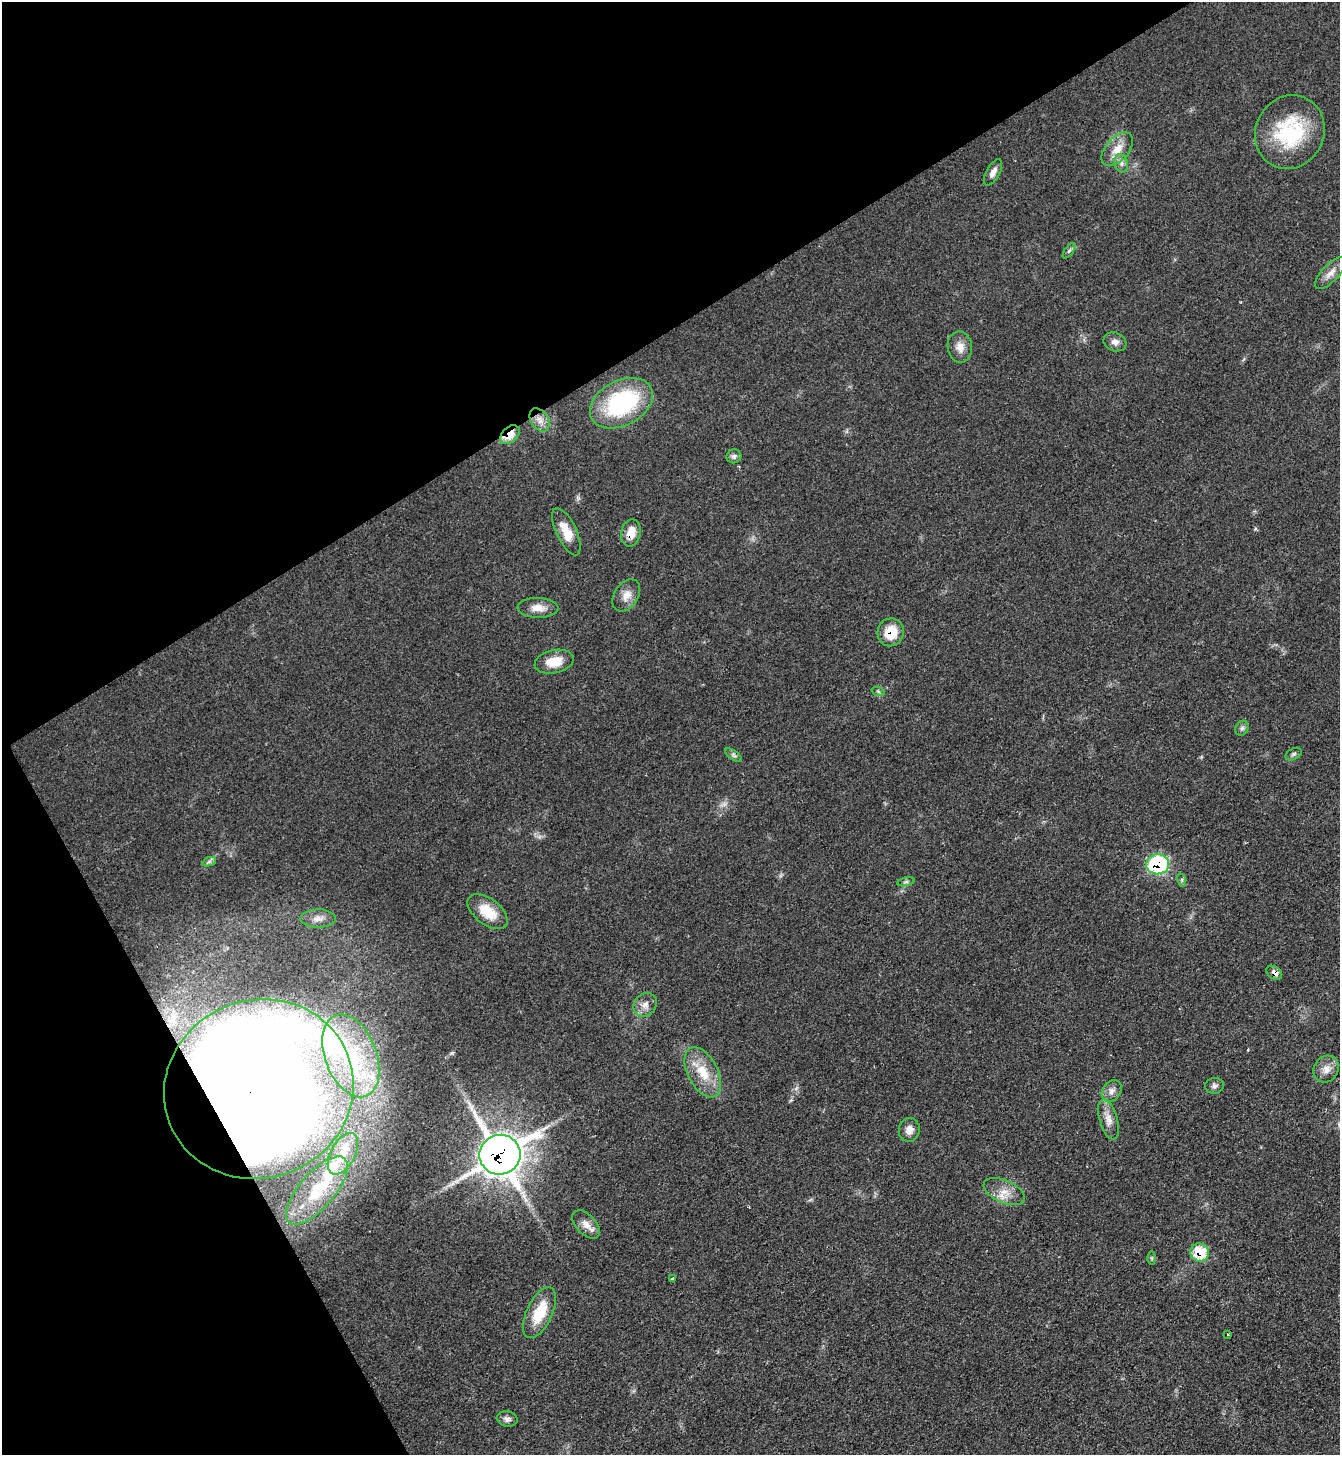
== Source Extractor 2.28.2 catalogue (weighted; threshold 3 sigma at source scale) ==
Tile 5 of 4 x 4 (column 1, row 2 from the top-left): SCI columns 155-1492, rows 2905-4357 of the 5801 x 5809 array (HDU 1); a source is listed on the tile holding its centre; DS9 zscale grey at full resolution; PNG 1342 x 1457 px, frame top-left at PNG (2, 2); each listed source drawn as its Kron ellipse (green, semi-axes under 4 px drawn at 4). Shown black and unused: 30% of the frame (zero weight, under 2 of 3 exposures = <1% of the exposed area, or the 3 px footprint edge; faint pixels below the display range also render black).
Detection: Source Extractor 2.28.2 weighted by HDU 2 'WHT'; one run over the whole footprint, this tile lists its part. Background 0.0505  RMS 0.0069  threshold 0.0312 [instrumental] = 3 sigma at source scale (4.5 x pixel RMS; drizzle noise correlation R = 1.50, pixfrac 1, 0.05/0.05 arcsec/px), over >= 5 px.
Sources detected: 52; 1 too faint to see at this stretch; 1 inside a brighter object's white glare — neither listed nor drawn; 1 inside a brighter listed object's ellipse — not listed separately; the other 49 listed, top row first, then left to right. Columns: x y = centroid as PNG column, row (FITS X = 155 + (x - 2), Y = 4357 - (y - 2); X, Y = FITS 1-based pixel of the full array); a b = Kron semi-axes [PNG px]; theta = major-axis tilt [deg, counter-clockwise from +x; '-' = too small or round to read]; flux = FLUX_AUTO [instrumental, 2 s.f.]
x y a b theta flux
1290 132 37 34 61 54
1117 149 20 11 49 10
1121 163 9 6 -75 2.9
993 172 14 6 61 4.2
1069 251 9 4 54 1.4
1331 273 20 8 46 6.2
1115 342 11 9 -20 4.1
960 347 16 12 -81 6.9
621 403 33 22 28 84
539 420 13 8 -56 5.7
510 435 11 7 44 13
734 456 7 7 - 2.1
566 532 25 10 -65 13
631 533 14 9 79 9.8
626 595 17 12 56 7.2
538 608 20 10 -1 7.3
891 632 14 13 - 16
554 662 20 11 12 13
878 691 7 4 -19 1.2
1242 728 8 6 62 2
1294 754 8 5 27 1.7
733 755 9 4 -35 1.7
209 862 7 4 19 1.5
1158 864 11 10 - 79
1182 880 7 4 -73 1.2
906 882 9 3 13 1.3
488 912 23 13 -37 17
318 918 17 9 0 5.4
1274 973 8 6 -36 4.3
645 1005 12 10 50 5.6
351 1056 43 25 -69 61
1326 1069 14 12 55 6.5
703 1072 27 15 -63 19
1214 1086 9 8 - 2.6
259 1089 95 89 21 1100
1112 1091 12 9 56 4.5
1109 1119 21 9 -74 7
909 1130 12 10 78 5.2
343 1154 23 12 62 15
500 1155 20 20 - 1300
317 1191 42 17 49 41
1004 1192 21 11 -24 10
586 1224 17 10 -47 6.8
1200 1252 9 9 - 22
1152 1258 6 4 -90 1
672 1278 3 3 - 1.4
539 1313 27 13 65 24
1228 1334 3 2 - 0.75
507 1419 10 7 -9 2.8
Overlapping masked pixels (flux is a lower limit): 8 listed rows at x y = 510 435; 631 533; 891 632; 1158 864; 1274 973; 259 1089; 500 1155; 1200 1252
Unlisted compact peaks at least as high as the median listed source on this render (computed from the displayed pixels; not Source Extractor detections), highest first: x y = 452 1053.